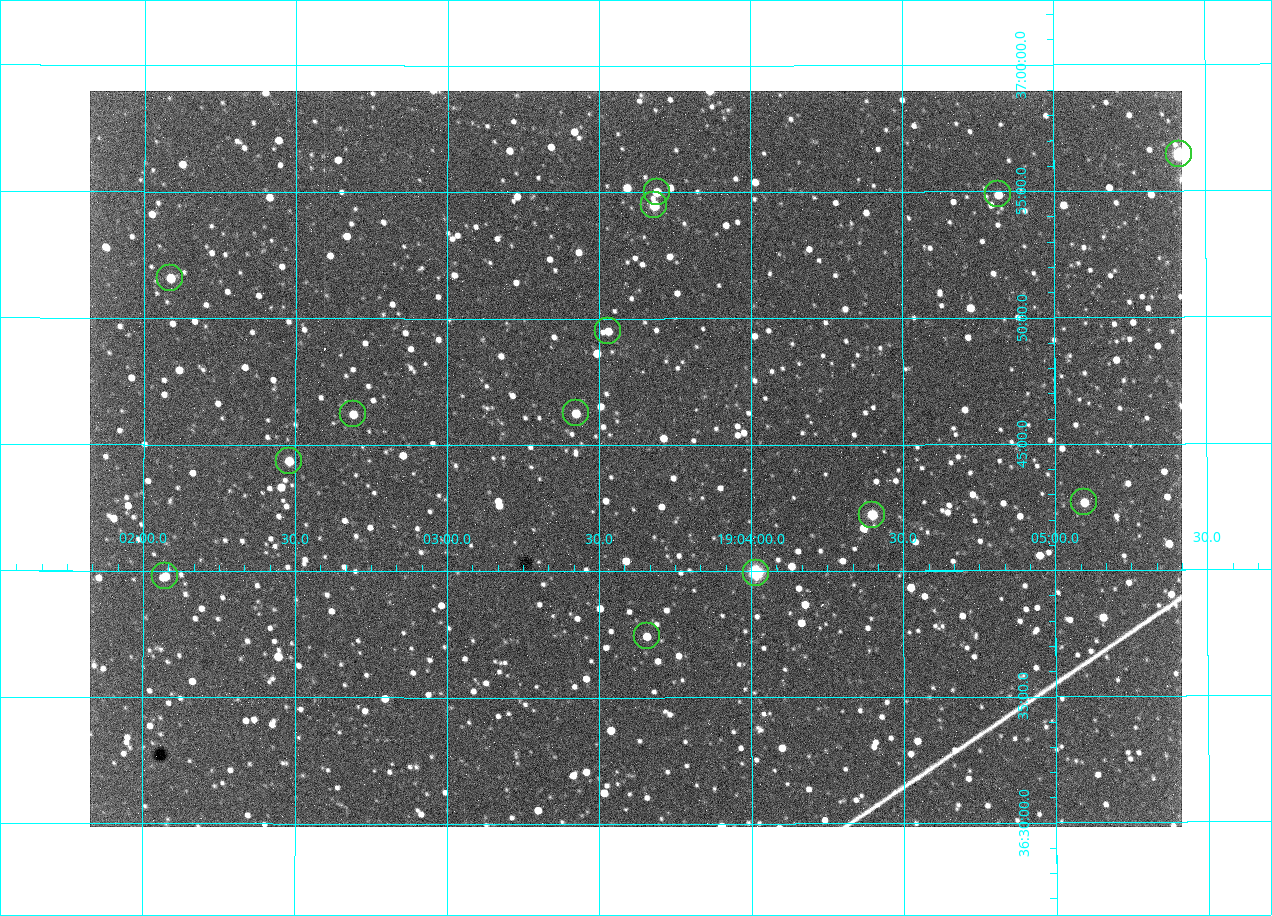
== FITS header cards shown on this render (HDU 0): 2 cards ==
NAXIS1  =                 1092 /fastest changing axis
NAXIS2  =                  736 /next to fastest changing axis

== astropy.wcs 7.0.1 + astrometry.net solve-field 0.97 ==
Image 1092 x 736 px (HDU 0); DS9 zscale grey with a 90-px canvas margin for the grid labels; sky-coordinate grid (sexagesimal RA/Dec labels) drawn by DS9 from the SOLVED WCS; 14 Tycho-2 reference stars matched to detected sources circled (green)
Header WCS: none
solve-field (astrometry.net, Tycho-2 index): SOLVED blind (the file carries no WCS)
Solved WCS: RA---TAN-SIP/DEC--TAN-SIP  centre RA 19:03:37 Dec +36:44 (285.90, +36.74 deg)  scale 2.37 arcsec/px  FOV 43.2' x 29.1'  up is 0 deg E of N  parity flipped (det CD > 0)
(file carries no celestial WCS; the grid is the blind solution)
Tycho-2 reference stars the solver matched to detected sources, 14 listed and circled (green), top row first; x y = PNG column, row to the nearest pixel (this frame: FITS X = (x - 90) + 1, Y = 736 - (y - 91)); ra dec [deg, ICRS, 3 dp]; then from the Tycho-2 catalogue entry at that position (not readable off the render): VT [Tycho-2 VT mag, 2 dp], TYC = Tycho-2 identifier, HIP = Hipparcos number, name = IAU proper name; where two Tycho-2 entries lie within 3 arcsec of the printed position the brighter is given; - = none
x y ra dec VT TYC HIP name
1179 154 286.353 +36.941 8.32 2652-644-1 93748 -
657 192 285.922 +36.917 10.48 2652-1249-1 - -
998 194 286.204 +36.915 10.94 2652-350-1 - -
654 205 285.920 +36.908 9.57 2652-218-1 - -
170 278 285.522 +36.860 10.88 2651-1921-1 - -
608 331 285.882 +36.825 10.95 2652-329-1 - -
576 413 285.856 +36.771 11.11 2652-1253-1 - -
353 414 285.672 +36.770 11.14 2651-2527-1 - -
289 461 285.620 +36.739 11.03 2651-1906-1 - -
1084 502 286.274 +36.711 10.88 2652-1070-1 - -
872 515 286.100 +36.704 10.14 2652-1649-1 - -
756 573 286.004 +36.666 8.52 2652-1368-1 - -
165 576 285.518 +36.663 10.71 2651-2245-1 - -
647 636 285.914 +36.624 11.11 2652-845-1 - -